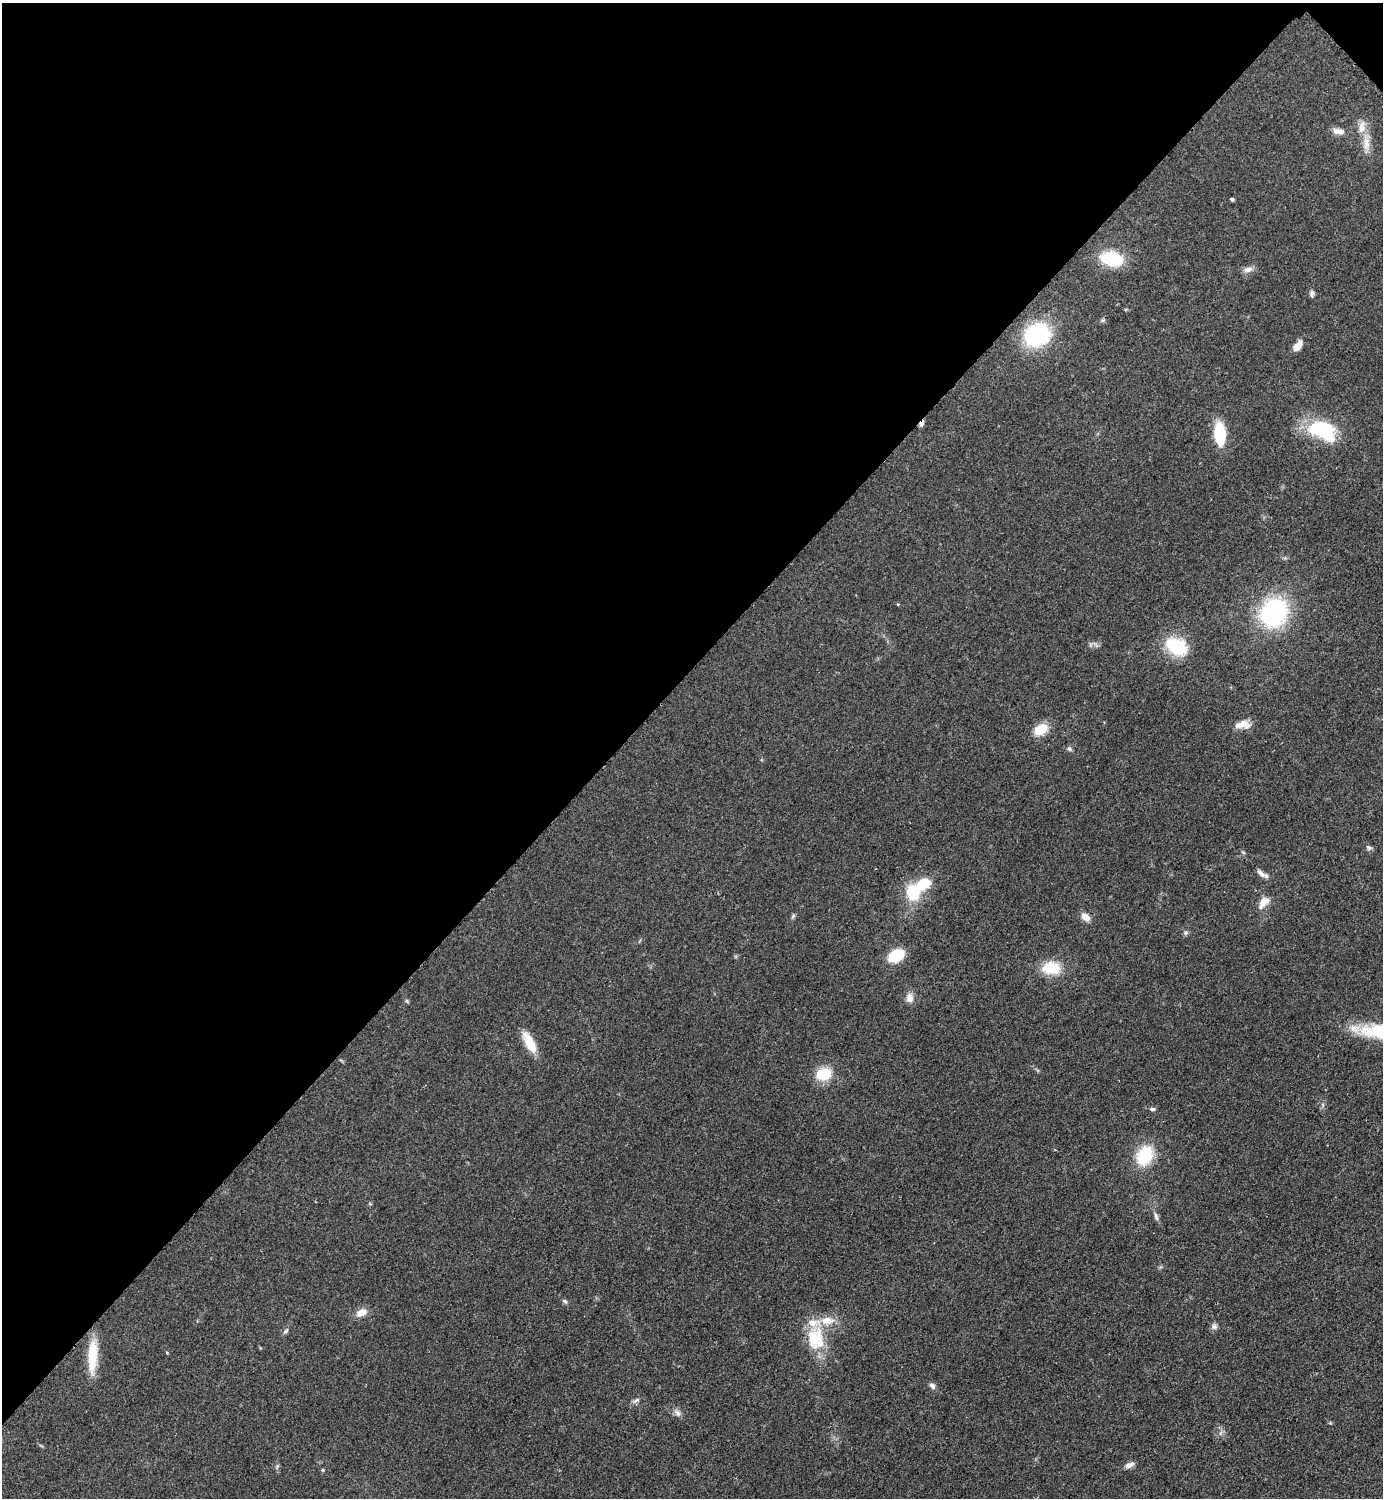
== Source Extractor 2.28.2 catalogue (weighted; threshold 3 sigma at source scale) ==
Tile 2 of 4 x 4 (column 2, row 1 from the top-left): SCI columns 1695-3075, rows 4667-6162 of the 6350 x 6350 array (HDU 1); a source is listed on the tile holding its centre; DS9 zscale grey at full resolution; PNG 1385 x 1500 px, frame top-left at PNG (2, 3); no overlay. Shown black and unused: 45% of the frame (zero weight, under 2 of 3 exposures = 1% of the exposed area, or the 3 px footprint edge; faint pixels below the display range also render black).
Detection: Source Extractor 2.28.2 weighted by HDU 2 'WHT'; one run over the whole footprint, this tile lists its part. Background 0.0786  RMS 0.0077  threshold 0.0346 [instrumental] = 3 sigma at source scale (4.5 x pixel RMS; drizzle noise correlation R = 1.50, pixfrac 1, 0.05/0.05 arcsec/px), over >= 5 px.
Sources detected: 49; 1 inside a brighter object's white glare — not listed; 5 inside a brighter listed object's ellipse — not listed separately; the other 43 listed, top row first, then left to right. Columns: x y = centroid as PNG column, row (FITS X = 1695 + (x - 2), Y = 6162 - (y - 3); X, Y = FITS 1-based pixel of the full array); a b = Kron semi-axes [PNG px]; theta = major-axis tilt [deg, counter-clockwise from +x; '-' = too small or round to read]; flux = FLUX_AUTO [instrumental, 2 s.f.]
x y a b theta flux
1338 131 15 8 -12 5
1366 143 22 8 -86 8.9
1232 200 4 3 - 1.6
1112 259 20 13 -13 39
1248 269 12 7 12 4
1312 294 8 6 78 2
1037 335 21 18 27 82
1298 346 13 7 52 7.4
921 424 7 5 49 2.7
1322 429 20 12 -2 57
1220 434 22 11 -86 29
1274 612 25 22 56 110
1176 646 27 19 -28 32
1242 725 19 9 6 8.2
1041 729 15 10 32 15
1069 749 7 6 - 1.7
1369 847 9 5 -28 1.8
1261 873 14 6 -45 3.3
913 892 18 14 -77 25
1264 902 18 10 49 7.3
793 916 7 4 46 1.3
1085 917 12 8 -44 5.5
1186 933 6 5 - 1.5
896 956 15 10 28 27
1051 968 19 14 -1 23
909 998 12 9 -86 5.5
1382 1028 65 15 9 39
530 1043 27 10 -62 15
824 1074 16 12 18 21
1152 1109 7 5 8 1.4
1145 1155 17 12 61 42
1156 1216 12 5 -74 2.5
565 1301 7 5 -47 1.5
361 1313 14 9 22 7
1214 1326 8 8 - 2.4
285 1331 8 5 29 1.6
816 1339 33 24 -83 32
167 1353 5 3 - 0.63
92 1356 37 10 87 25
932 1386 9 6 -46 2.6
636 1400 11 5 33 2.3
677 1413 10 6 -54 2.9
1129 1465 12 6 25 3.6
Overlapping masked pixels (flux is a lower limit): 1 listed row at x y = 921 424
Isophote crosses this tile's border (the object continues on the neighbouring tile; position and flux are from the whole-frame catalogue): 1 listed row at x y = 1382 1028